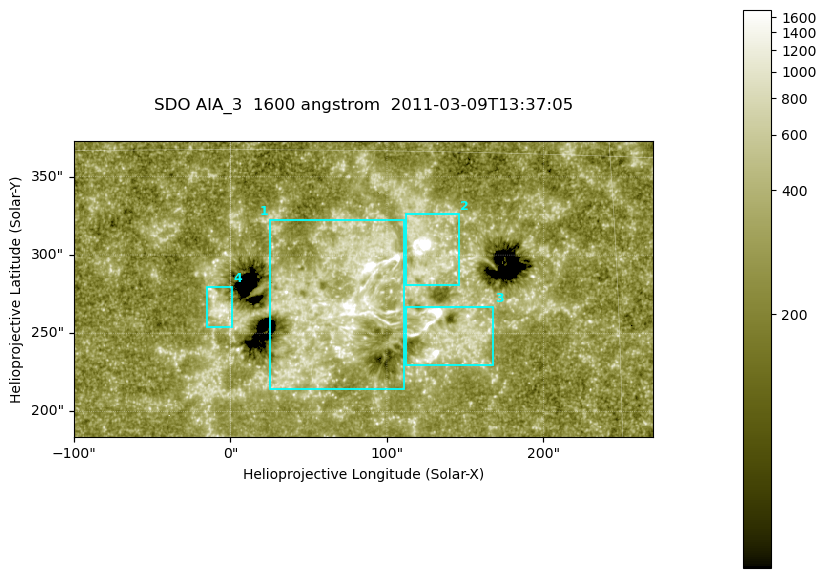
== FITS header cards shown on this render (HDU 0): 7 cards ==
TELESCOP= 'SDO     '           /
INSTRUME= 'AIA_3   '           /
WAVELNTH=                 1600 /
WAVEUNIT= 'angstrom'           /
DATE-OBS= '2011-03-09T13:37:05.126' /
CTYPE1  = 'HPLN-TAN'           /
CTYPE2  = 'HPLT-TAN'           /

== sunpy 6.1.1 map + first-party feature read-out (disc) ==
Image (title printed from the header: SDO AIA_3  1600 angstrom  2011-03-09T13:37:05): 607 x 311 px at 0.609 arcsec/px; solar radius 967 arcsec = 1586 px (partial field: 2.4% of the solar disc is inside the frame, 100% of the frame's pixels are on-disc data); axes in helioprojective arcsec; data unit not stated in the header (colour bar unlabelled)
Pointing: header CRPIX1/2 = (2052.59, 2044.23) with CRVAL1/2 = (0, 0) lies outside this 607 x 311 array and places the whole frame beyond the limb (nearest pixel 1.42 R_sun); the SolarSoft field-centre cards XCEN/YCEN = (84.84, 278.3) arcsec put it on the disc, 1834 arcsec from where CRPIX/CRVAL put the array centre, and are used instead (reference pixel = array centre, CRVAL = XCEN/YCEN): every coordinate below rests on XCEN/YCEN
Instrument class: DISC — disc imager (sunpy class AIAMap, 1600 A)
Bright regions (active regions / flare kernels): reference = the on-disc median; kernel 5 px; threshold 5 sigma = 430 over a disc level ~260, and >= 1.15x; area >= 188 px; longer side >= 4 px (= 2.4 arcsec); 4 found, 4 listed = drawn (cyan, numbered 1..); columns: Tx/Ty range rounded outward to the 2 arcsec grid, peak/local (2 s.f.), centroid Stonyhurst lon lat
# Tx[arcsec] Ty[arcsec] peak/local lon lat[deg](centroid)
1 24..112 214..324 16 +4 +9
2 112..146 280..326 31 +8 +11
3 112..168 230..268 19 +8 +8
4 -16..2 254..280 4.6 +0 +9